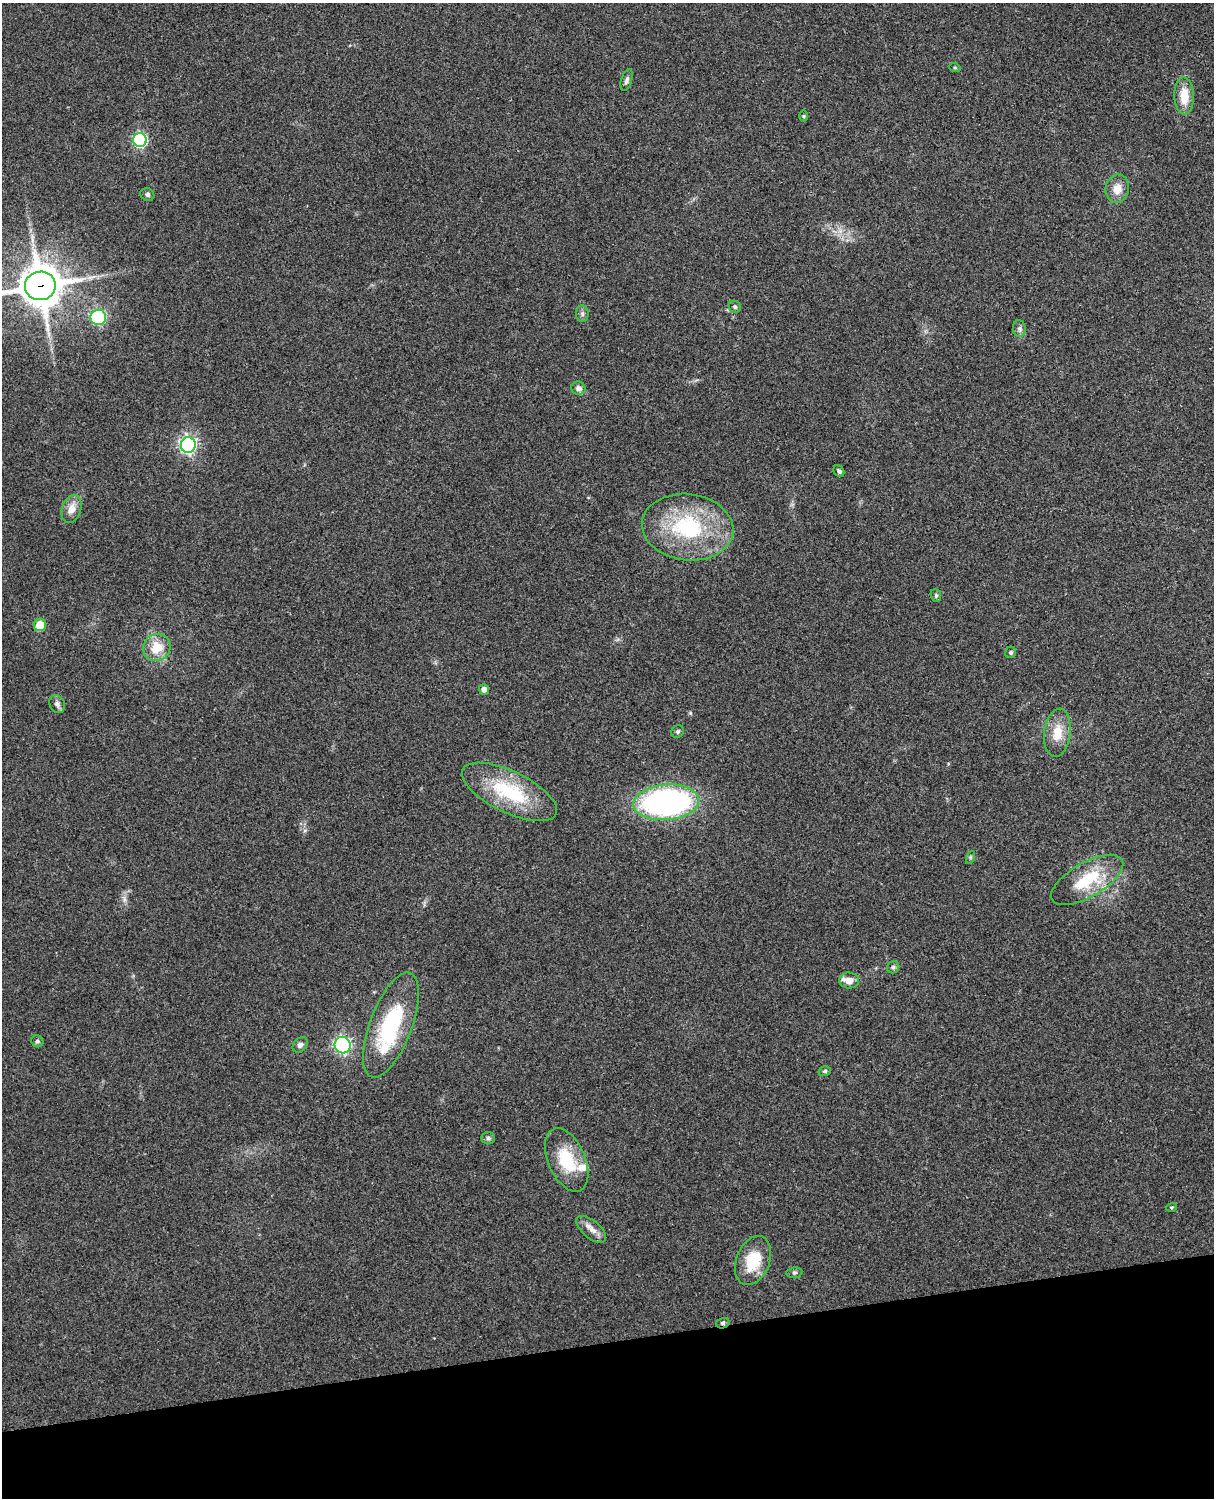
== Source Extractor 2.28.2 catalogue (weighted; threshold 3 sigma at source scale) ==
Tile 10 of 4 x 3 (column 2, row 3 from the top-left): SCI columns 1333-2544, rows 164-1659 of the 5089 x 4928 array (HDU 1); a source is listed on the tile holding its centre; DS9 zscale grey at full resolution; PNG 1216 x 1500 px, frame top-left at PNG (2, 3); each listed source drawn as its Kron ellipse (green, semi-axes under 4 px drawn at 4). Shown black and unused: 10% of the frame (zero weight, under 3 of 4 exposures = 6% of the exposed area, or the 3 px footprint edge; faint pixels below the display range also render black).
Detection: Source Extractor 2.28.2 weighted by HDU 2 'WHT'; one run over the whole footprint, this tile lists its part. Background 0.261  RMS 0.0089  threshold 0.0402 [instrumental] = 3 sigma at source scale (4.5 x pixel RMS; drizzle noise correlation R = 1.50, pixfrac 1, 0.05/0.05 arcsec/px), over >= 5 px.
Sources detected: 45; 2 inside a brighter listed object's ellipse — not listed separately; the other 43 listed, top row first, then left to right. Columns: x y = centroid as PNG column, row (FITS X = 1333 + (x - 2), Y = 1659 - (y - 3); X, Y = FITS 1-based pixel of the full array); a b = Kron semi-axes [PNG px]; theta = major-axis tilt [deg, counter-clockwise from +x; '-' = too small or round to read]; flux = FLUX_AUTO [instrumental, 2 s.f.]
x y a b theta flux
955 68 5 3 - 0.92
627 80 11 5 73 3
1184 96 18 10 -88 17
804 116 6 4 89 1
140 140 7 7 - 130
1117 189 14 11 77 10
147 195 7 6 - 2
40 286 15 14 - 2500
735 307 6 5 - 1.6
582 314 8 6 -89 2.4
98 317 8 7 - 100
1019 329 8 6 -88 2.6
578 388 7 6 - 4.3
188 445 8 7 - 220
839 471 6 5 - 2.1
71 509 14 9 72 8.9
688 527 46 33 -7 89
936 595 7 5 -71 1.6
40 625 6 6 - 19
157 648 14 13 - 20
1011 652 6 5 - 1.5
484 689 5 5 - 4.1
57 704 9 7 -62 3.3
678 731 6 6 - 1.8
1057 733 24 13 83 18
509 792 52 20 -26 66
666 802 33 18 4 240
971 857 6 4 71 1.3
1087 880 40 17 30 43
893 967 6 6 - 1.8
849 980 10 8 -5 8.3
391 1025 55 21 69 83
37 1041 6 5 - 1.8
300 1045 9 6 46 2.8
343 1045 8 8 - 170
825 1071 6 5 - 1.6
488 1138 7 6 - 1.9
567 1160 34 18 -66 36
1172 1207 5 3 - 0.93
591 1229 18 9 -40 7.1
753 1261 25 16 68 29
794 1273 8 5 5 1.8
723 1323 7 5 14 1.9
Overlapping masked pixels (flux is a lower limit): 2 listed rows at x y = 40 286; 723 1323
Isophote crosses this tile's border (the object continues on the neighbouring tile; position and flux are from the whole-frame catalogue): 1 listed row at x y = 40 286